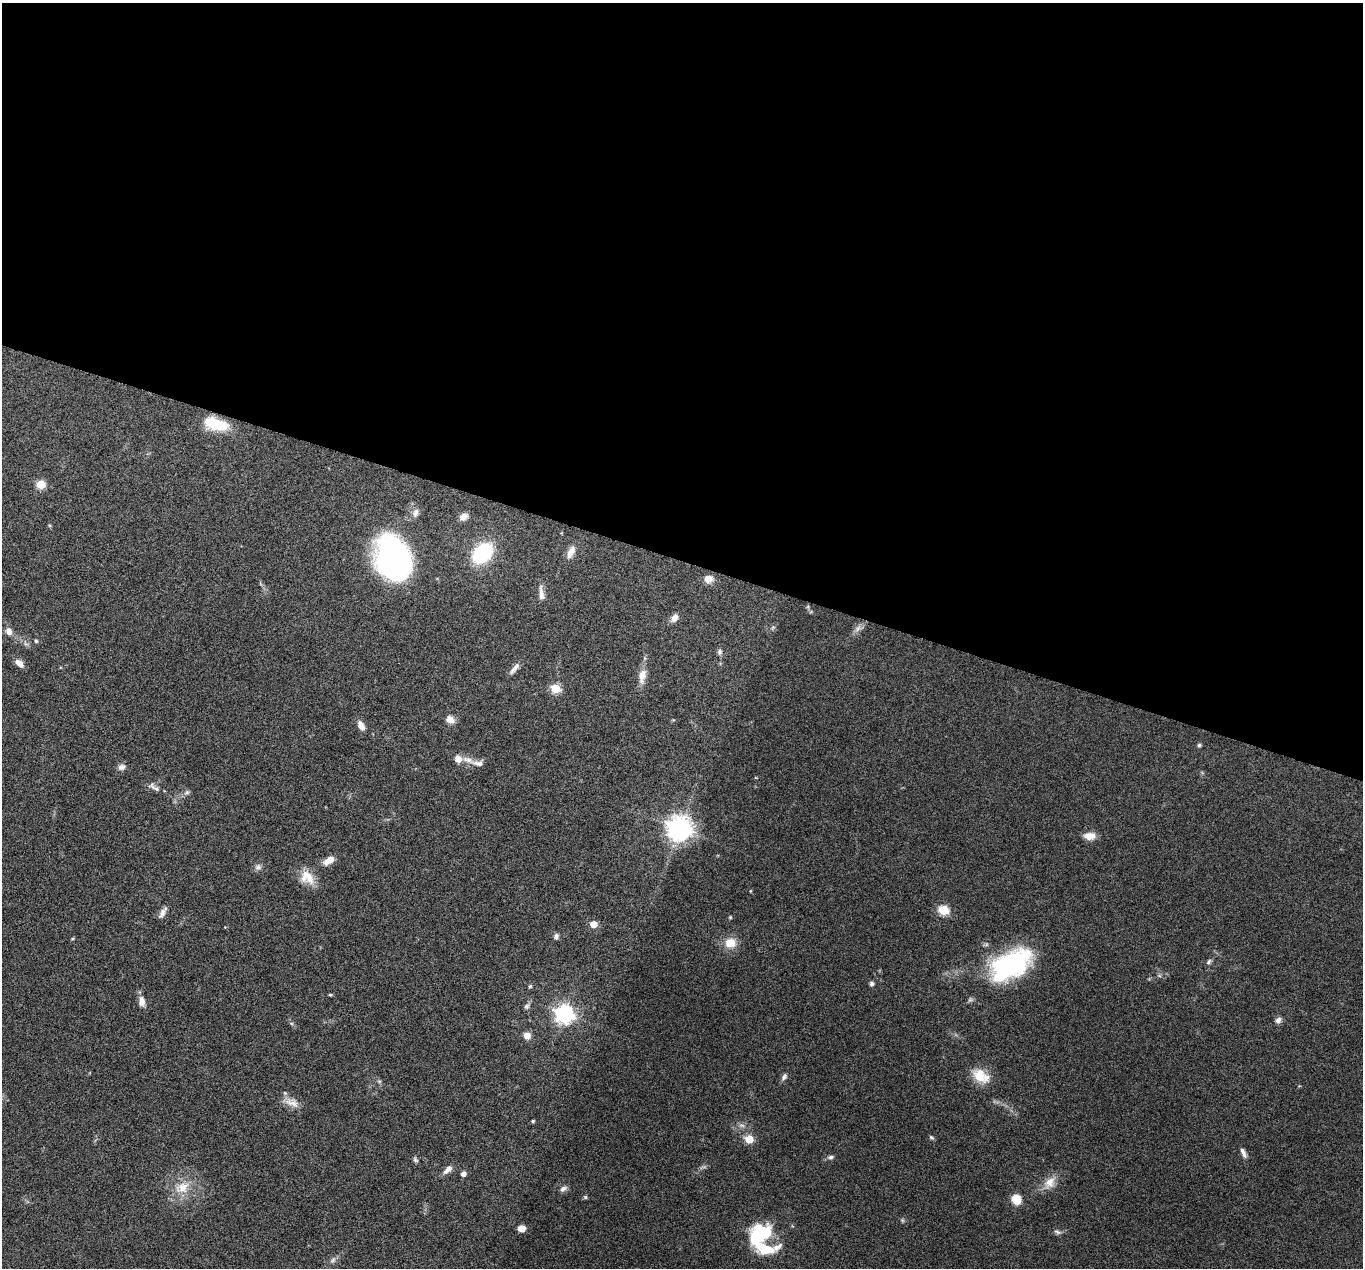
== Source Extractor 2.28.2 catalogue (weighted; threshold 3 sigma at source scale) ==
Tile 3 of 4 x 4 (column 3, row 1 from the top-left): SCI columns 2725-4085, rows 3932-5197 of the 5447 x 5464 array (HDU 1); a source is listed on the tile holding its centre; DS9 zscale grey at full resolution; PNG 1365 x 1270 px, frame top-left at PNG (2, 3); no overlay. Shown black and unused: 44% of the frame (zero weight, under 4 of 8 exposures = <1% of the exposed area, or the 3 px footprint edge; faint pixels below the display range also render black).
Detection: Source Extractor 2.28.2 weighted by HDU 2 'WHT'; one run over the whole footprint, this tile lists its part. Background 0.06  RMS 0.0038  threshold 0.0155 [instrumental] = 3 sigma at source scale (4.09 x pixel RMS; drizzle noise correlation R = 1.36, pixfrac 0.8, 0.05/0.05 arcsec/px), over >= 5 px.
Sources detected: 83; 2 too faint to see at this stretch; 1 inside a brighter object's white glare — not listed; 5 inside a brighter listed object's ellipse — not listed separately; the other 75 listed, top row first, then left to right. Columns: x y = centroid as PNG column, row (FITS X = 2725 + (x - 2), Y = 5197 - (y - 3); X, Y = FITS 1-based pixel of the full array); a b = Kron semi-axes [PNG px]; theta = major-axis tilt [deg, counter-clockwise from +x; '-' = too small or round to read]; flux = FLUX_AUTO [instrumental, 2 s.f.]
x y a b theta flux
216 424 27 12 -14 13
41 484 5 5 - 14
415 513 13 9 69 2
463 517 10 8 27 2.2
49 525 5 3 - 0.39
571 552 17 8 66 3
482 553 16 12 44 34
392 559 38 27 -72 110
708 579 10 9 - 3.1
541 594 21 7 -84 2.7
808 607 6 4 -73 0.51
674 618 9 6 51 2.7
773 627 6 4 19 0.52
858 628 12 8 43 1.9
9 631 10 8 -62 2.1
36 641 5 4 - 0.53
26 643 8 5 -45 0.92
720 652 8 7 - 0.94
19 663 12 6 -43 2.4
514 668 18 6 50 1.9
642 676 21 10 80 3.9
555 688 5 5 - 19
450 719 10 8 -29 2.5
361 726 12 7 -58 2.5
1199 745 5 4 - 0.58
467 760 20 7 -21 2.8
122 767 11 8 15 1.5
152 786 11 9 -40 1.7
187 792 7 6 - 0.91
679 829 8 8 - 350
1090 836 14 8 1 3.5
329 860 12 7 36 3.7
258 867 9 8 - 1.3
307 875 25 11 -51 6
750 891 5 3 - 0.26
944 910 6 5 - 23
162 912 16 6 58 1.8
730 917 5 4 - 0.38
593 924 5 5 - 6.1
556 936 7 6 - 1.1
72 938 4 4 - 0.47
730 943 14 12 8 5.4
1209 962 9 5 47 0.77
1011 965 46 27 24 50
1159 975 6 4 -20 0.52
872 984 6 5 - 0.95
530 986 6 4 71 0.52
330 995 5 3 - 0.42
142 1001 11 7 -84 2.6
526 1006 9 7 50 0.99
564 1014 7 7 - 160
1278 1020 8 7 - 1.4
527 1036 7 7 - 2.9
980 1076 22 15 -47 7.2
784 1077 9 6 59 1.2
379 1081 6 4 -44 0.59
292 1102 22 11 -23 3.7
533 1121 4 3 - 0.58
931 1137 7 5 -32 0.58
749 1139 5 5 - 11
1243 1153 13 5 -65 1.5
831 1157 7 5 14 0.99
415 1160 9 5 -57 0.74
448 1169 14 7 44 2.3
463 1174 5 4 - 1.8
1049 1183 19 13 47 4.7
182 1187 23 16 30 8.3
563 1189 10 6 32 1.3
585 1197 6 5 - 0.5
1016 1199 10 9 - 6.2
902 1220 6 5 - 0.54
522 1228 8 7 - 2.6
1057 1232 11 5 -24 1
760 1234 28 19 43 22
333 1260 10 7 54 1.3
Overlapping masked pixels (flux is a lower limit): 1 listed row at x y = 216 424